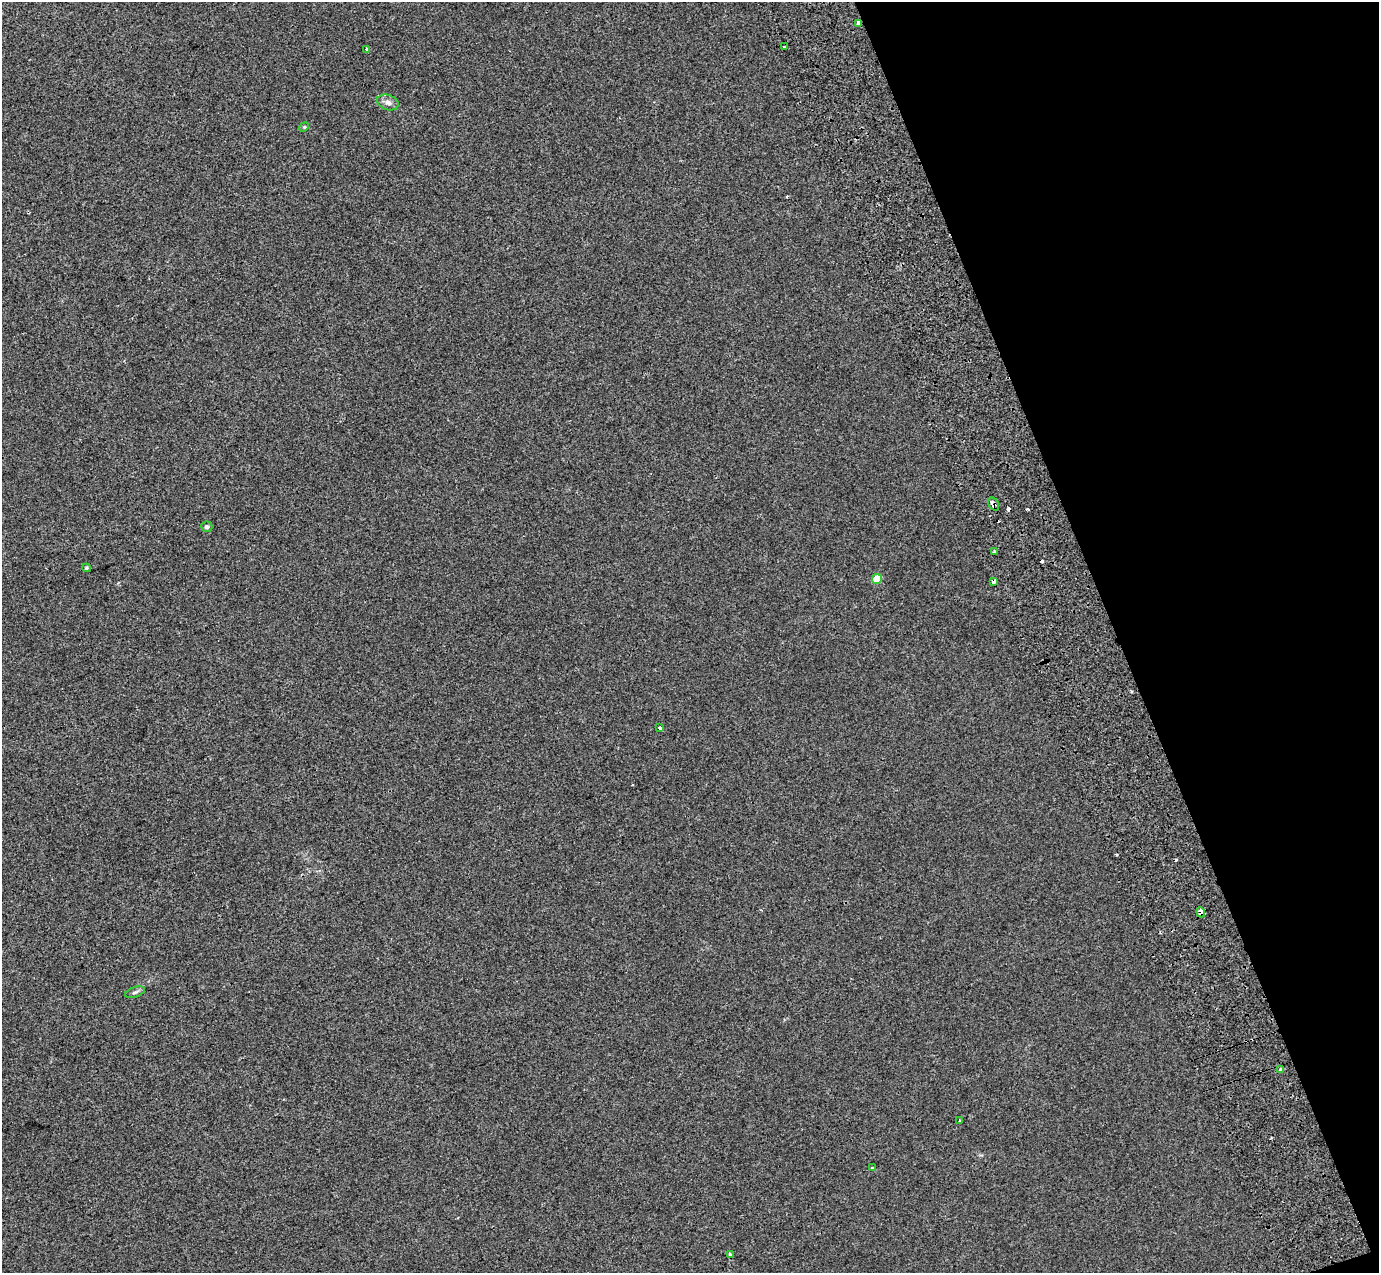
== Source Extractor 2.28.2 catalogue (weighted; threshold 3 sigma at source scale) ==
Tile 12 of 4 x 4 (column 4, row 3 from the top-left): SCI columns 4234-5610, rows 1496-2766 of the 5712 x 5475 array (HDU 1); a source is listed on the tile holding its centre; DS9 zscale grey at full resolution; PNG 1381 x 1275 px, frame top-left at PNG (2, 2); each listed source drawn as its Kron ellipse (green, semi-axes under 4 px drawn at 4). Shown black and unused: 19% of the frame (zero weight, under 2 of 3 exposures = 6% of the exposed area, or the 3 px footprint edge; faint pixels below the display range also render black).
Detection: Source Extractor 2.28.2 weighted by HDU 2 'WHT'; one run over the whole footprint, this tile lists its part. Background 0.00395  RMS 0.007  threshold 0.0313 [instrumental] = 3 sigma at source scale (4.5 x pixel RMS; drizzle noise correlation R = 1.50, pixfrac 1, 0.0396/0.0396 arcsec/px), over >= 5 px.
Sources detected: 23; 5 cosmic-ray / hot-pixel residue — neither listed nor drawn; the other 18 listed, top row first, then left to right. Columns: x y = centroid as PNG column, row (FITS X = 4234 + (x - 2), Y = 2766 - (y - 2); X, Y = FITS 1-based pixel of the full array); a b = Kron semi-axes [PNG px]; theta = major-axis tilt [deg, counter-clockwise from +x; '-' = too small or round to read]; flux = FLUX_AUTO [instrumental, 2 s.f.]
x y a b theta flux
859 23 4 3 - 4.4
785 47 3 2 - 2
367 49 4 3 - 1.7
388 102 11 7 -18 2.9
304 127 5 4 - 0.69
994 504 7 5 -58 2.6
207 527 5 5 - 1.5
995 551 3 2 - 0.74
87 568 4 4 - 0.78
877 579 5 5 - 13
993 582 3 3 - 6.1
660 728 3 3 - 6.5
1201 912 5 4 - 5.2
135 992 10 5 19 1.5
1281 1070 4 3 - 11
959 1121 3 2 - 0.6
872 1168 3 2 - 1.9
730 1255 4 3 - 3.7
Overlapping masked pixels (flux is a lower limit): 5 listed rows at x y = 859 23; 994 504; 993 582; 1201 912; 730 1255